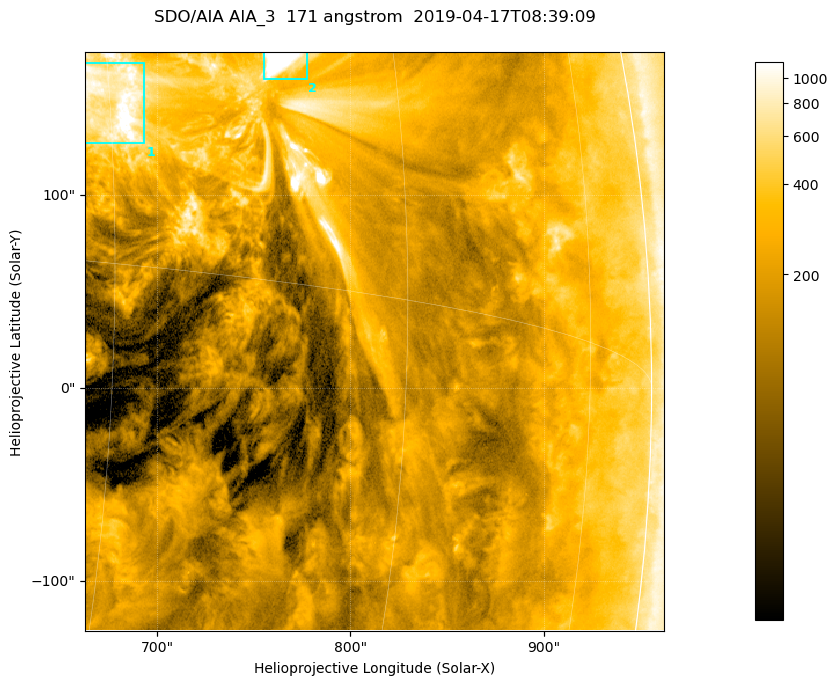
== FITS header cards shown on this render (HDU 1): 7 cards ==
TELESCOP= 'SDO/AIA '           / For AIA: SDO/AIA
INSTRUME= 'AIA_3   '           / For AIA: AIA_ATA1, AIA_ATA2, AIA_ATA3 or AIA_AT
WAVELNTH=                  171 / [angstrom] Wavelength
WAVEUNIT= 'angstrom'           / Wavelength unit: angstrom
DATE-OBS= '2019-04-17T08:39:09.347' / [ISO] Date when observation started; ISO 8
CTYPE1  = 'HPLN-TAN'           / CTYPE1; Typically HPLN
CTYPE2  = 'HPLT-TAN'           / CTYPE2; Typically HPLT

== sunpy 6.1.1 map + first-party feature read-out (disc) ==
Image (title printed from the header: SDO/AIA AIA_3  171 angstrom  2019-04-17T08:39:09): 500 x 500 px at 0.599 arcsec/px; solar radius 956 arcsec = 1595 px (partial field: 3.0% of the solar disc is inside the frame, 96% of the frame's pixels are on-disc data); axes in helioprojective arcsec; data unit not stated in the header (colour bar unlabelled)
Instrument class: DISC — disc imager (sunpy class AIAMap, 171 A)
Bright regions (active regions / flare kernels): reference = the on-disc median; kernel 5 px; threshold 5 sigma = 568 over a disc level ~192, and >= 1.15x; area >= 250 px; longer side >= 6 px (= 3.6 arcsec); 2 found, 2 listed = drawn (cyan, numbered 1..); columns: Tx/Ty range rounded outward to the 2 arcsec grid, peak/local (2 s.f.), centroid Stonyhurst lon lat
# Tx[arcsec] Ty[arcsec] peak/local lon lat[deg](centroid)
1 662..694 126..168 9.4 +45 +5
2 754..778 160..174 15 +53 +7
Off-limb structures (1.02-1.3 R_sun): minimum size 125 px: none found